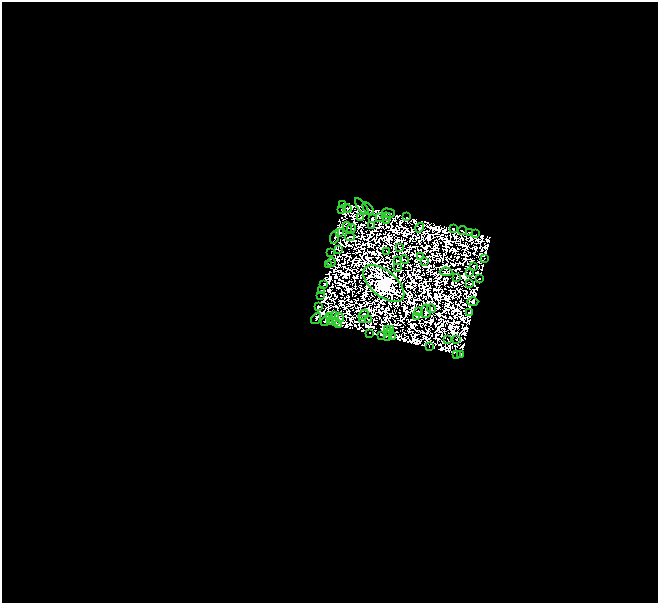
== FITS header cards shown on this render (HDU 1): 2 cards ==
NAXIS1  =                  656
NAXIS2  =                  601

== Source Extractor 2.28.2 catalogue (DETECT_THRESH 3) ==
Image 656 x 601 px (HDU 1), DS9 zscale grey, 1 PNG px = 1 image px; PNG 660 x 605 px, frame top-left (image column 1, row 601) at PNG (2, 2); each listed source drawn as its Kron ellipse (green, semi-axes under 4 px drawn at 4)
Background 0.0195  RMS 3.3e-05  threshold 9.95e-05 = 3 sigma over >= 5 px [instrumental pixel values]
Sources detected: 148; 73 with non-positive FLUX_AUTO (blend fragments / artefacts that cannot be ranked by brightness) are neither listed nor drawn; the other 75 listed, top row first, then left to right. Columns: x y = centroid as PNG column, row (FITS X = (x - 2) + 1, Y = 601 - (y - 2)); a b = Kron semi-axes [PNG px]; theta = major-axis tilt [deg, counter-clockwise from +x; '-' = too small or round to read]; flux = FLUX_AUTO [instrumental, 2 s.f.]
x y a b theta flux
342 205 3 2 - 0.26
362 207 10 3 -53 1.6
347 208 4 2 - 0.046
368 209 7 2 -49 0.24
341 210 3 2 - 1.5
389 213 6 3 -18 2.7
360 217 3 2 - 1.4
379 217 3 2 - 0.88
386 217 5 3 - 0.016
407 217 2 2 - 0.87
372 219 4 2 - 1.1
387 221 2 2 - 1.3
372 226 4 2 - 0.052
347 227 6 2 -64 0.98
420 228 5 3 - 2.1
453 228 3 3 - 1.4
351 229 5 4 - 2.6
462 231 5 2 - 0.97
469 232 3 2 - 0.42
339 233 3 3 - 1.1
476 234 2 2 - 1.8
335 237 7 3 73 5.3
350 237 5 2 - 1.5
400 248 3 2 - 1.3
338 250 4 2 - 1.9
387 251 3 2 - 1
331 252 2 2 - 1.2
420 257 3 3 - 0.014
485 258 2 2 - 0.54
404 259 4 2 - 1.2
397 260 3 2 - 0.8
424 261 4 2 - 0.21
331 262 4 2 - 0.78
328 265 3 2 - 0.31
473 266 4 2 - 0.45
397 267 3 2 - 1.8
446 272 6 4 -3 0.18
470 272 2 2 - 3.1
457 277 2 2 - 1.5
480 279 3 2 - 1.3
324 284 3 2 - 1.4
384 284 24 12 -39 1800
469 284 3 2 - 0.67
321 290 3 3 - 0.36
320 296 3 2 - 0.33
473 301 5 3 - 4.6
318 306 3 2 - 2.1
431 308 4 2 - 0.35
426 311 6 5 - 1.7
418 312 2 2 - 1.3
470 312 4 2 - 0.24
363 315 5 3 - 0.086
335 316 3 3 - 0.83
416 316 2 2 - 1.4
330 317 4 3 - 1.6
339 317 5 3 - 1.7
316 318 6 3 56 1.4
368 319 3 2 - 0.86
363 320 3 2 - 2
325 321 6 3 57 3.1
331 322 4 2 - 1.2
336 322 3 2 - 0.33
338 325 2 2 - 0.31
391 329 2 2 - 0.97
388 330 2 2 - 0.8
390 332 3 2 - 0.21
369 333 2 2 - 0.43
382 335 4 2 - 2
387 336 3 3 - 0.68
393 337 2 2 - 0.68
456 339 2 2 - 0.92
448 340 2 2 - 0.72
429 347 2 2 - 0.81
457 354 2 2 - 0.44
461 354 3 3 - 1.1
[73 non-positive-flux detections neither listed nor drawn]